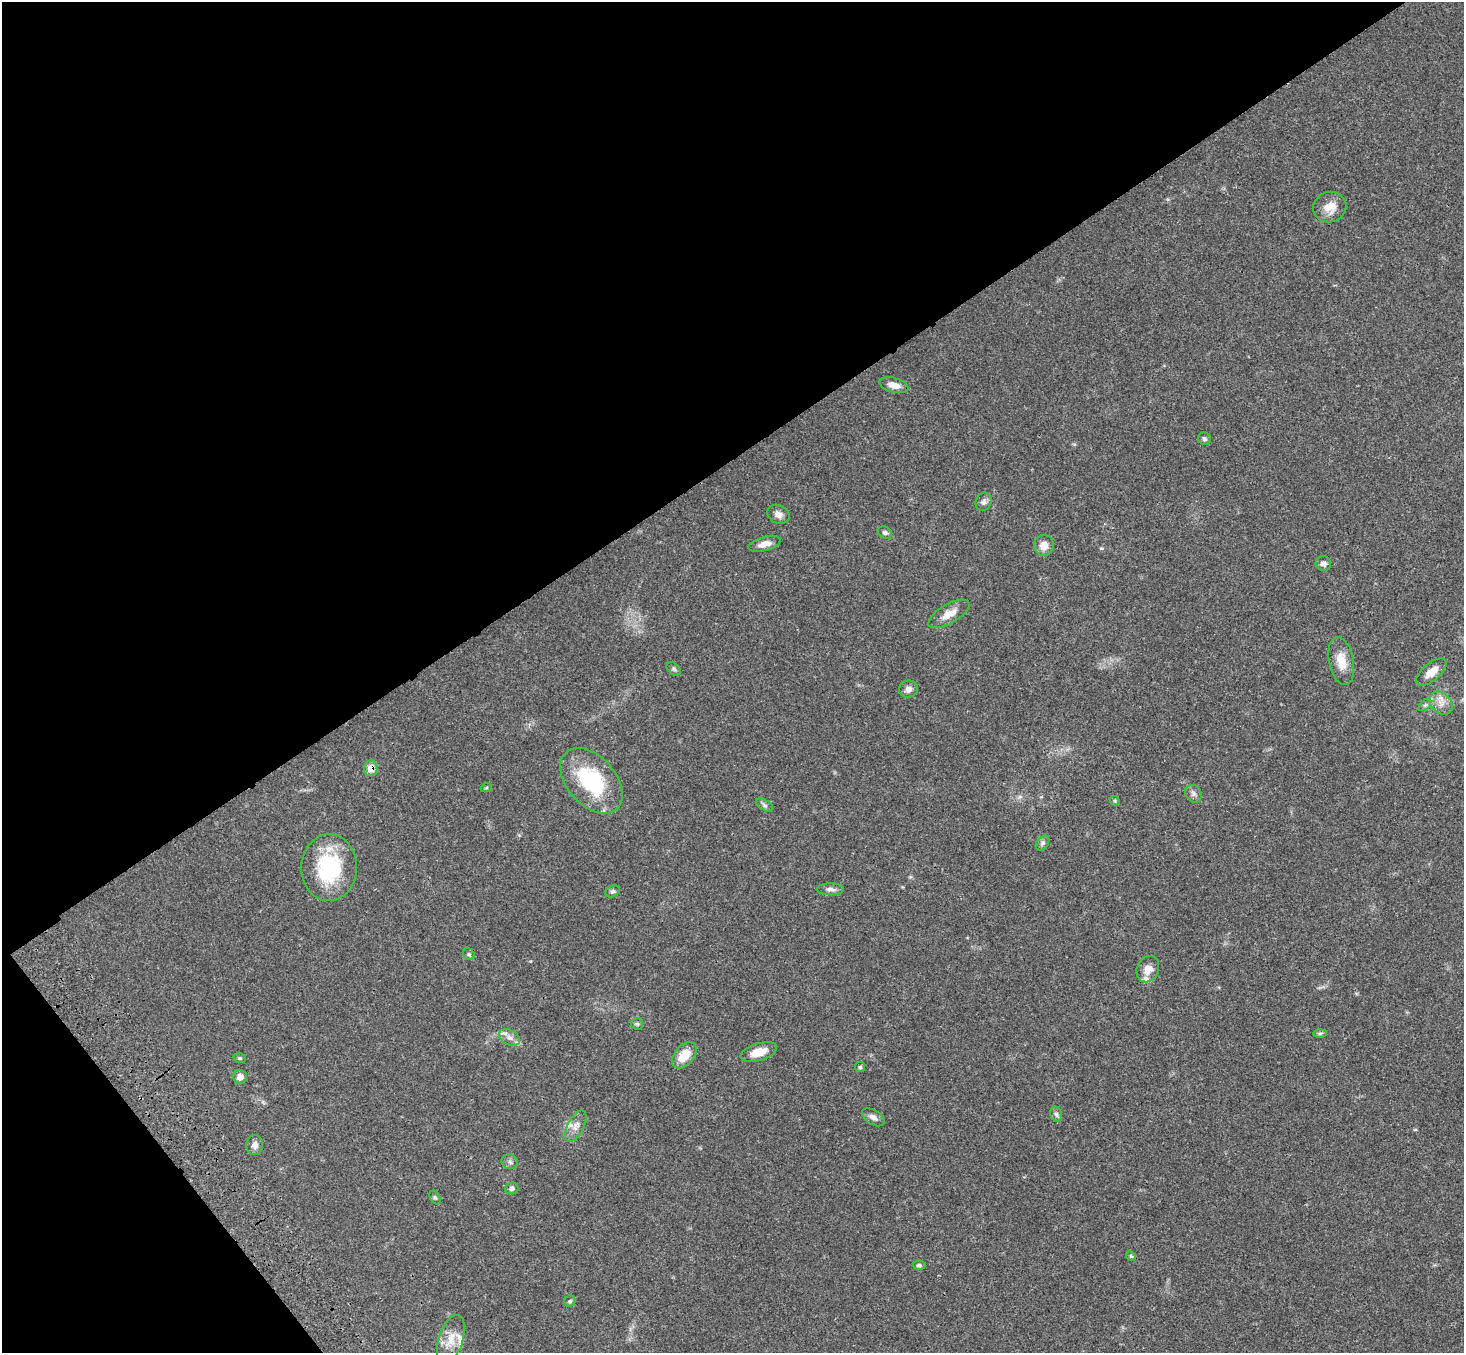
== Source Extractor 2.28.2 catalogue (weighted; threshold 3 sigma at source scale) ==
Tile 5 of 4 x 4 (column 1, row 2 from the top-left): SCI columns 106-1567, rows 3078-4428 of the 6059 x 6016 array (HDU 1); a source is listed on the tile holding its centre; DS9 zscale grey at full resolution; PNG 1466 x 1355 px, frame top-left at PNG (2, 2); each listed source drawn as its Kron ellipse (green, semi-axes under 4 px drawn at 4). Shown black and unused: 37% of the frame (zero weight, under 3 of 4 exposures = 6% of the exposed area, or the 3 px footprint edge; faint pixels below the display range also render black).
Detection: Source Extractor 2.28.2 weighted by HDU 2 'WHT'; one run over the whole footprint, this tile lists its part. Background 0.0503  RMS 0.0054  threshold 0.0244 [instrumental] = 3 sigma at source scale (4.5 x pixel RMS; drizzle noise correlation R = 1.50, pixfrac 1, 0.05/0.05 arcsec/px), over >= 5 px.
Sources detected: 49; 2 inside a brighter listed object's ellipse — not listed separately; the other 47 listed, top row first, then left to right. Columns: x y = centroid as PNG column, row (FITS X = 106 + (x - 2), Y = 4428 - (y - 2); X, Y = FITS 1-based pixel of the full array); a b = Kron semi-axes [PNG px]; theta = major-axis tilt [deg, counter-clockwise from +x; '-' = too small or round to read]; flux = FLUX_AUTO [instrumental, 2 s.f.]
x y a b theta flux
1330 207 17 15 16 7.3
894 385 15 7 -14 4.8
1204 439 7 6 - 1.2
983 502 9 7 69 1.6
778 514 11 9 -26 2.9
885 533 7 5 -30 1.2
765 544 16 7 15 4
1044 545 10 10 - 4.6
1323 563 8 7 - 2.3
949 614 23 9 30 6
1341 661 24 12 -79 8
673 669 8 5 -41 0.99
1431 672 18 8 41 5.7
908 689 9 8 - 2.3
1441 703 13 10 -46 4.4
1425 705 7 4 44 1
371 768 8 7 - 6
591 781 38 24 -49 41
486 788 6 3 19 0.53
1193 794 9 7 -56 1.8
1115 801 5 4 - 0.62
765 805 9 5 -33 1.3
1043 843 8 5 53 1.3
329 868 33 27 87 40
830 889 13 6 -1 2.3
613 891 8 5 27 1.1
469 954 6 5 - 0.83
1148 969 13 11 66 5.2
637 1024 6 5 - 0.88
1320 1033 7 4 2 0.83
509 1038 11 7 -26 2.9
759 1052 19 8 16 6.4
684 1055 15 9 49 9.2
240 1058 6 4 -19 0.73
860 1067 5 5 - 0.78
240 1077 7 7 - 2.8
1056 1114 8 5 -72 1.2
873 1117 12 7 -32 2.6
576 1126 17 8 63 4
255 1145 10 8 87 2.6
510 1162 8 7 - 1.5
512 1188 7 6 - 1.2
435 1197 7 5 -62 0.88
1131 1256 5 4 - 0.64
919 1265 6 4 2 1
570 1301 5 5 - 0.77
451 1339 25 12 72 8
Overlapping masked pixels (flux is a lower limit): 1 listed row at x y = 371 768